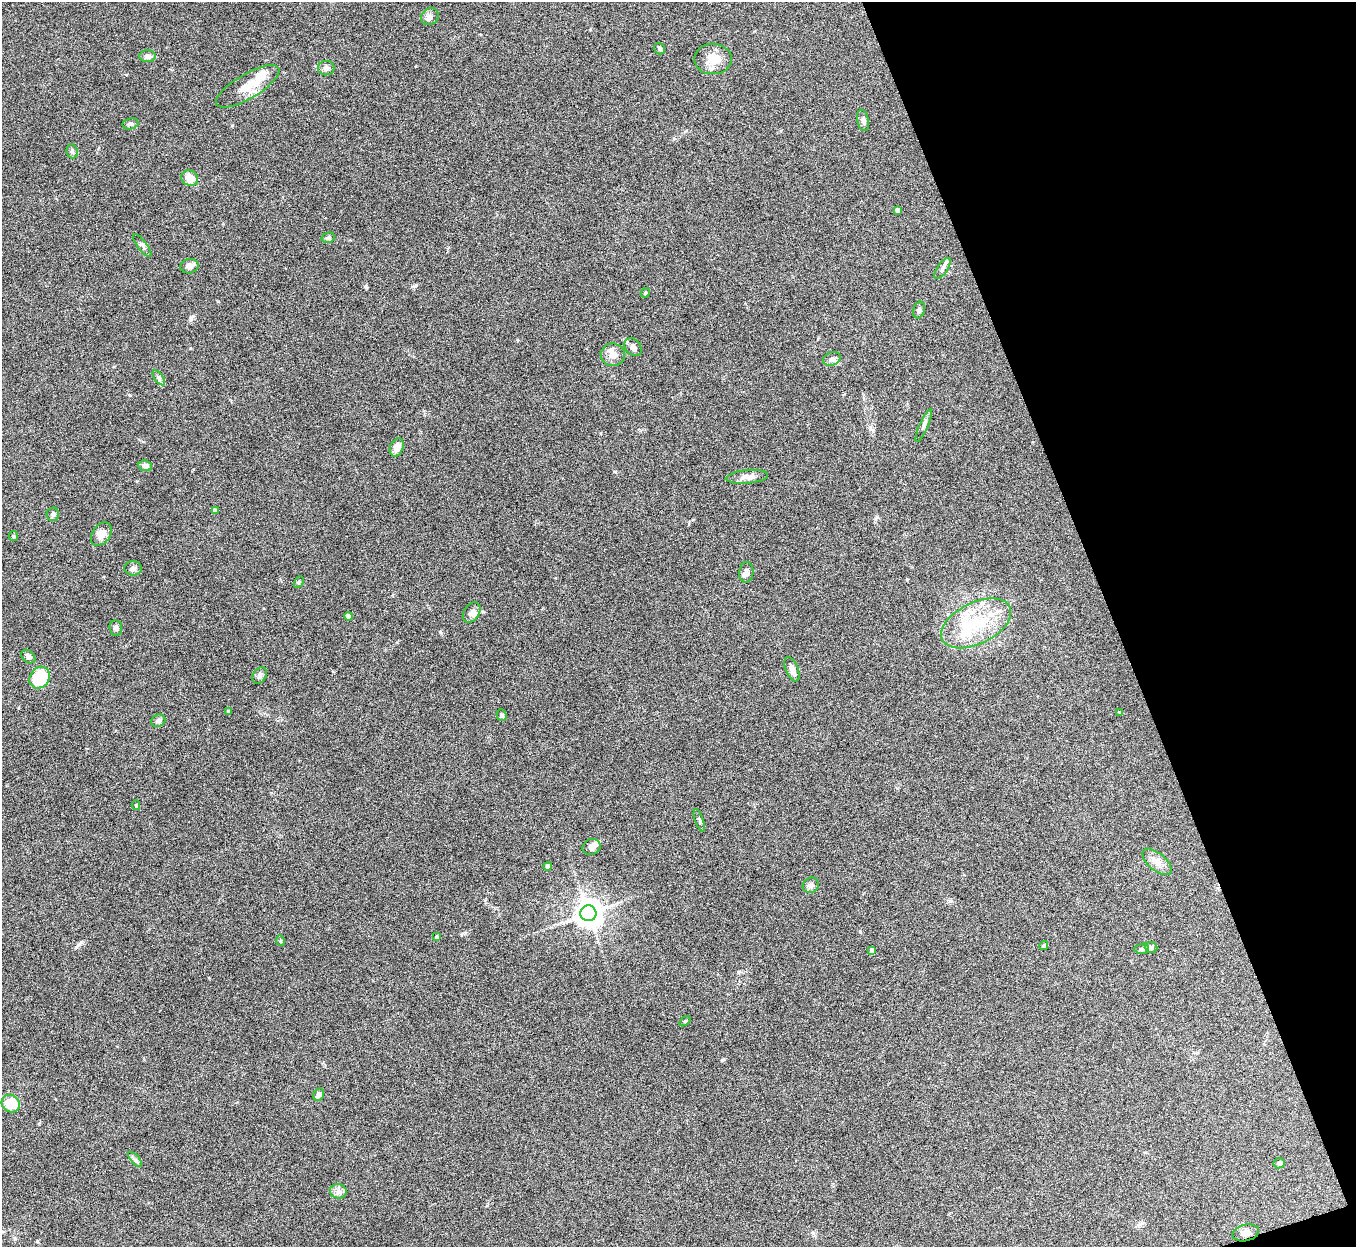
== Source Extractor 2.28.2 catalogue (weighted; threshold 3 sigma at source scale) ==
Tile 12 of 4 x 4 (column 4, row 3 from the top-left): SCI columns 4063-5416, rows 1396-2640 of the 5421 x 5406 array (HDU 1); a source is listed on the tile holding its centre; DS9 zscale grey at full resolution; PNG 1358 x 1249 px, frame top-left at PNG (2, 2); each listed source drawn as its Kron ellipse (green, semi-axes under 4 px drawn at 4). Shown black and unused: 18% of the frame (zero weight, under 5 of 10 exposures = <1% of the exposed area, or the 3 px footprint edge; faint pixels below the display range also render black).
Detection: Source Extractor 2.28.2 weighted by HDU 2 'WHT'; one run over the whole footprint, this tile lists its part. Background 0.146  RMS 0.0057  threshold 0.0235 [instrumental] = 3 sigma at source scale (4.09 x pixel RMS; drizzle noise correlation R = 1.36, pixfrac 0.8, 0.05/0.05 arcsec/px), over >= 5 px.
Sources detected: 71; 1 inside a brighter object's white glare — neither listed nor drawn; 6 inside a brighter listed object's ellipse — not listed separately; the other 64 listed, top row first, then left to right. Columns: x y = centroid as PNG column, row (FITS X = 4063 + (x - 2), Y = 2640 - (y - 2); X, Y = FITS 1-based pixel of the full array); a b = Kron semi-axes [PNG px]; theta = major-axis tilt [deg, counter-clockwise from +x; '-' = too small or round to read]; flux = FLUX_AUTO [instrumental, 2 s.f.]
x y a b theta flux
430 17 9 8 - 2.1
660 49 6 5 - 0.87
148 56 8 6 0 2.2
713 59 19 15 0 8.5
326 68 8 7 - 1.9
248 86 36 12 31 11
863 120 11 5 -79 1.8
130 124 8 5 11 1.2
72 151 7 5 -77 1.1
190 178 8 7 - 7.1
897 210 4 4 - 1.8
328 238 7 5 14 1.2
142 246 14 4 -53 1.4
190 266 9 7 13 2.7
942 269 12 5 56 1.6
645 293 5 3 - 0.6
919 310 8 5 72 1.3
633 347 10 7 -48 2.4
613 355 12 11 - 4.4
832 359 9 6 19 1.6
159 378 8 4 -54 1.1
924 425 17 3 66 1.3
397 447 9 6 68 4.8
145 466 7 5 -9 2.4
747 477 20 7 5 3.6
215 510 4 4 - 1.6
53 514 7 6 - 1.1
101 534 13 9 53 4.3
13 536 5 4 - 0.61
133 568 9 7 1 1.8
746 572 10 7 86 2.1
299 582 6 4 61 0.68
472 612 11 7 56 2.8
348 616 4 4 - 4
976 623 37 20 27 28
116 628 8 6 -82 1.7
28 657 8 5 -41 1.9
792 669 13 6 -67 2.8
260 675 9 6 59 1.5
40 678 11 9 55 22
229 711 4 4 - 1.1
1119 712 3 3 - 0.37
501 715 6 5 - 1.1
158 721 7 6 - 1.2
136 805 5 4 - 0.61
699 820 12 3 -71 0.95
592 847 9 8 - 2.3
1157 862 17 8 -41 4.3
548 866 4 4 - 2.5
811 885 8 7 - 2.2
588 913 8 8 - 630
436 937 4 4 - 1.2
281 941 5 3 - 0.51
1044 946 4 4 - 0.85
1151 947 6 5 - 1.5
1142 949 7 5 2 1.1
872 950 4 4 - 2.4
685 1021 6 3 36 0.56
319 1095 6 5 - 2.4
11 1104 9 8 - 11
135 1159 9 4 -48 1.2
1279 1163 5 5 - 1.5
338 1191 8 7 - 2.2
1246 1233 13 8 13 3
Unlisted compact peaks at least as high as the median listed source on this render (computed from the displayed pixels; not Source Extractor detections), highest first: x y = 191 318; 416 285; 440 632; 76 947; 130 395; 860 932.